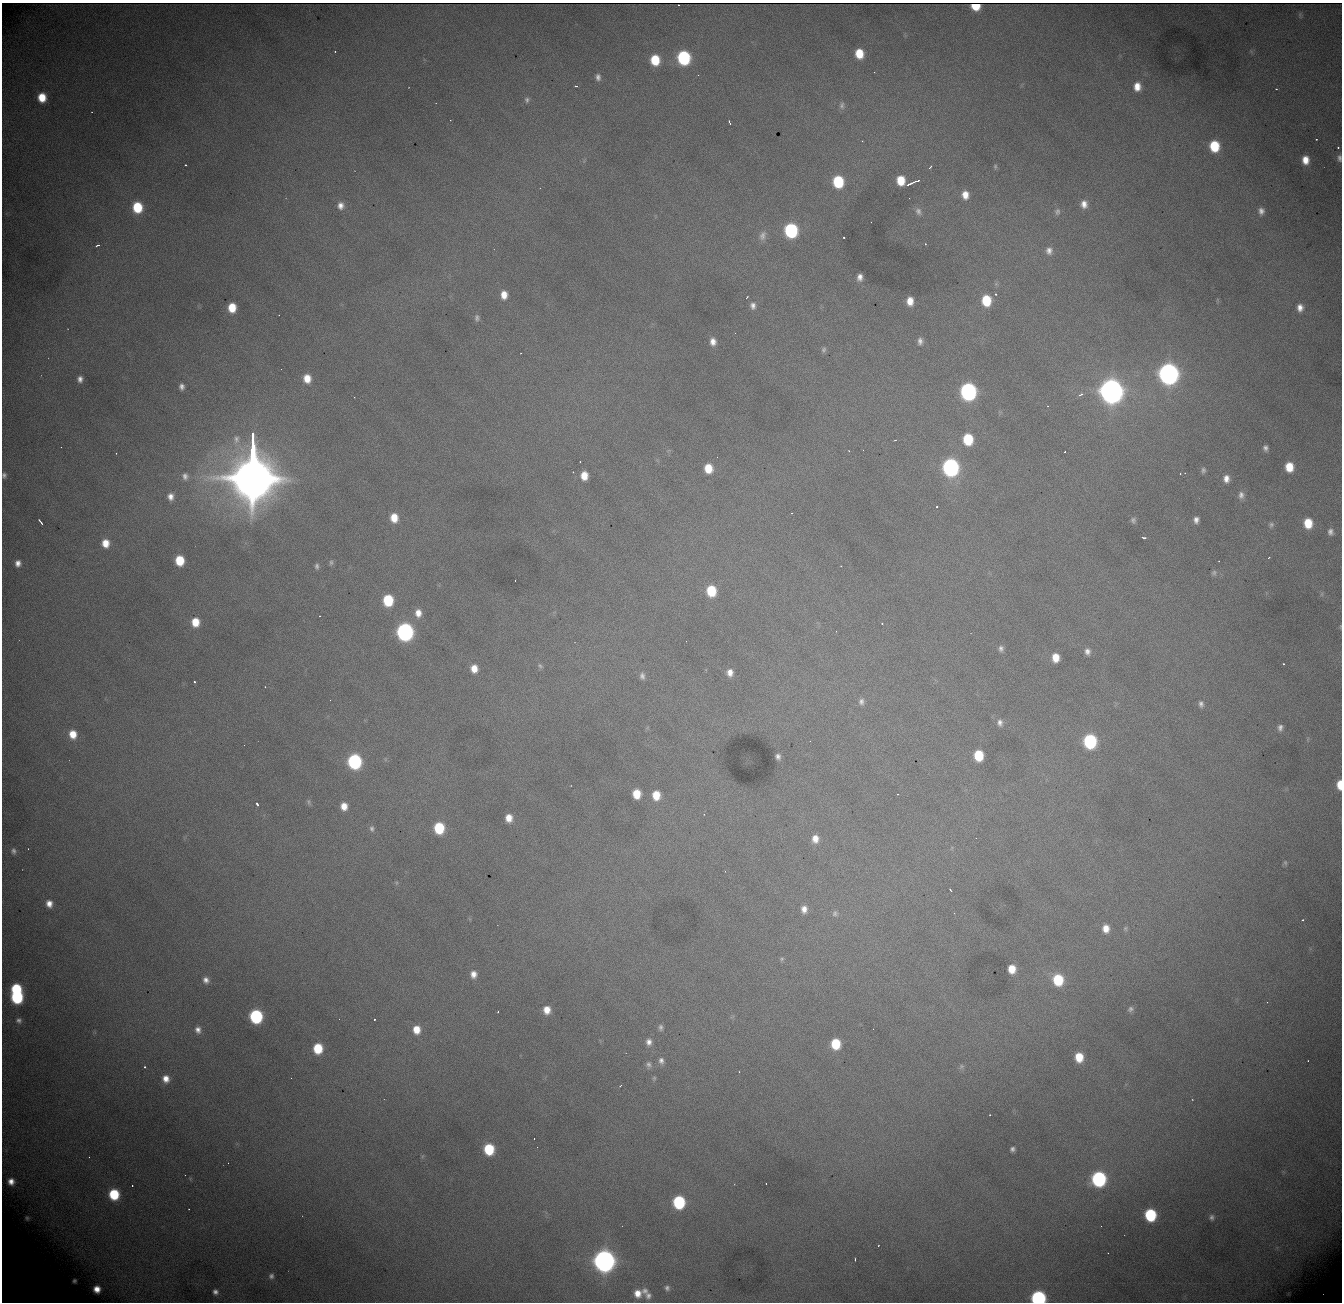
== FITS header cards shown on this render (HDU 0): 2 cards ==
NAXIS1  = 1340
NAXIS2  = 1300

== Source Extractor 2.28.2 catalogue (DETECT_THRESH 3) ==
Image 1340 x 1300 px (HDU 0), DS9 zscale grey, 1 PNG px = 1 image px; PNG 1344 x 1304 px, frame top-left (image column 1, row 1300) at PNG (2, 3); no overlay
Background 1880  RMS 23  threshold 67.7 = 3 sigma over >= 5 px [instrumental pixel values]
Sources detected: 209; all 209 listed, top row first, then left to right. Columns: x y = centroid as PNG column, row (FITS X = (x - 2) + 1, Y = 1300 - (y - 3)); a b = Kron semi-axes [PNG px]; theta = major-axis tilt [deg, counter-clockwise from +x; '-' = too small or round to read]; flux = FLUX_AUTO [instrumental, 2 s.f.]
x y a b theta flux
975 6 7 6 - 3.2e+04
1300 15 9 3 -86 2.3e+03
335 51 3 2 - 9.0e+02
859 53 8 7 - 4.0e+04
684 58 9 8 - 2.2e+05
655 60 8 7 - 5.6e+04
698 75 2 2 - 7.4e+02
598 77 9 7 -82 7.0e+03
576 86 4 2 - 3.2e+03
1137 87 9 7 88 1.9e+04
1276 89 3 2 - 1.3e+03
42 97 8 7 - 3.5e+04
527 100 7 6 - 4.1e+03
842 105 10 7 88 5.4e+03
729 122 4 3 - 4.8e+03
1316 139 2 2 - 1.2e+03
862 141 2 2 - 8.9e+02
1214 146 9 7 -82 6.9e+04
1338 147 3 2 - 4.7e+03
1339 158 9 6 -80 5.8e+03
1305 160 9 7 -85 2.0e+04
185 165 3 2 - 1.4e+03
995 166 6 5 - 2.4e+03
930 167 5 3 - 2.1e+03
901 180 8 7 - 3.7e+04
838 182 9 7 -83 1.0e+05
912 183 16 3 22 1.1e+04
965 195 9 7 -82 1.7e+04
1084 204 10 8 -87 1.3e+04
341 206 10 9 - 1.1e+04
137 207 9 7 -85 7.2e+04
918 211 11 9 -64 8.2e+03
1261 211 8 7 - 8.0e+03
1057 212 9 8 - 5.7e+03
791 230 9 8 - 2.4e+05
762 236 13 8 71 9.3e+03
844 237 3 2 - 1.6e+03
925 244 4 2 - 1.1e+03
97 245 5 2 - 2.4e+03
1049 251 10 9 - 9.9e+03
860 277 7 5 85 8.9e+03
996 294 3 2 - 4.2e+03
504 295 9 7 -84 1.8e+04
747 297 3 2 - 1.4e+03
986 300 10 8 -85 6.1e+04
910 301 8 6 -89 1.9e+04
753 306 9 7 -82 7.8e+03
232 308 8 6 89 3.5e+04
1300 308 9 7 -86 1.2e+04
477 318 10 7 -89 5.5e+03
920 341 10 7 90 7.3e+03
713 342 9 7 -83 1.2e+04
824 350 8 6 76 3.9e+03
521 353 2 2 - 8.7e+02
1168 374 10 9 - 1.4e+06
307 378 8 7 - 2.3e+04
80 379 6 5 - 7.4e+03
182 386 6 5 - 6.3e+03
1111 391 11 9 -82 2.5e+06
968 392 10 8 -85 5.4e+05
1080 395 8 4 26 3.9e+03
1048 406 3 2 - 9.0e+02
236 439 13 9 89 1.2e+04
968 439 9 7 -83 7.5e+04
895 440 3 2 - 1.4e+03
61 447 2 2 - 7.9e+02
1265 448 7 5 -76 5.5e+03
863 450 2 2 - 7.1e+02
116 453 2 2 - 1.1e+03
580 462 3 3 - 1.5e+03
950 467 10 8 -84 5.5e+05
1289 467 8 7 - 3.2e+04
708 468 9 7 -83 3.3e+04
253 469 50 12 -90 2.0e+07
1203 470 7 5 78 4.1e+03
573 472 2 2 - 9.2e+02
1185 473 3 2 - 1.5e+03
4 475 7 6 - 4.4e+03
185 476 10 8 -75 7.7e+03
584 476 8 7 - 2.3e+04
1226 479 9 7 90 1.1e+04
1241 495 10 7 -86 7.8e+03
170 496 9 7 -86 1.1e+04
937 507 3 3 - 3.4e+03
791 513 2 2 - 9.7e+02
394 518 9 7 -84 2.6e+04
1133 520 7 6 - 4.1e+03
1196 520 6 5 - 7.4e+03
40 522 7 2 -53 3.8e+03
1308 523 9 7 -85 3.8e+04
1271 525 7 6 - 3.8e+03
1330 532 9 7 -87 7.1e+03
1144 538 4 2 - 2.8e+03
105 543 9 8 - 2.2e+04
1268 558 3 2 - 2.1e+03
180 560 8 7 - 5.0e+04
331 562 7 5 90 3.3e+03
18 563 6 6 - 8.8e+03
317 566 7 5 -87 3.8e+03
841 566 2 2 - 8.8e+02
1214 573 7 7 - 4.0e+03
515 580 3 2 - 1.7e+03
711 591 9 8 - 6.2e+04
1322 594 7 4 89 2.8e+03
388 600 9 7 -87 8.3e+04
418 613 10 8 -89 1.5e+04
195 622 8 7 - 2.9e+04
882 623 3 2 - 2.8e+03
1340 626 6 3 81 1.6e+03
405 632 9 8 - 6.3e+05
1001 648 7 6 - 5.4e+03
1087 652 8 6 -75 7.4e+03
1055 658 8 6 -88 2.3e+04
1283 664 3 2 - 1.8e+03
540 666 8 5 -37 3.2e+03
474 668 8 7 - 1.9e+04
730 673 9 7 -85 1.2e+04
642 676 10 7 -81 6.4e+03
194 682 3 3 - 3.1e+03
330 700 2 2 - 7.2e+02
861 701 9 7 88 6.7e+03
1201 704 9 6 -82 5.7e+03
1000 723 9 7 -83 7.3e+03
1280 728 8 7 - 6.7e+03
73 734 9 7 -78 2.4e+04
1308 739 6 4 72 2.1e+03
1090 741 9 8 - 2.1e+05
979 755 8 7 - 5.7e+04
778 756 5 4 - 5.1e+03
385 759 6 4 -72 2.0e+03
354 761 9 8 - 2.8e+05
1340 785 8 5 -89 2.5e+04
637 794 8 7 - 3.3e+04
656 795 10 8 -87 3.1e+04
309 802 9 5 -66 3.2e+03
257 804 4 3 - 8.6e+03
344 806 8 6 -86 1.8e+04
704 814 3 3 - 1.8e+03
509 818 7 6 - 1.8e+04
439 828 8 7 - 8.3e+04
372 829 9 6 -81 4.9e+03
815 839 9 8 - 1.5e+04
28 849 2 2 - 9.0e+02
14 851 6 4 -81 4.1e+03
1285 863 7 5 -70 2.8e+03
396 883 6 5 - 2.2e+03
950 890 4 2 - 2.4e+03
49 904 8 7 - 1.3e+04
804 909 9 7 -87 1.1e+04
835 913 8 7 - 4.9e+03
1303 920 3 2 - 1.4e+03
1106 928 9 8 - 1.8e+04
1125 928 7 6 - 2.9e+03
782 959 7 5 49 2.8e+03
1012 969 8 7 - 2.6e+04
473 974 8 7 - 1.2e+04
206 980 8 7 - 8.5e+03
1058 980 10 8 -78 7.3e+04
16 989 7 7 - 8.8e+04
17 997 8 8 - 1.6e+05
1130 1009 9 7 45 5.4e+03
547 1010 8 7 - 2.0e+04
498 1012 2 2 - 1.1e+03
256 1016 9 8 - 2.1e+05
374 1019 3 2 - 2.0e+03
19 1020 8 7 - 5.5e+03
661 1027 7 5 -90 4.1e+03
198 1030 9 7 -74 8.6e+03
416 1030 9 7 -81 2.3e+04
649 1042 8 7 - 8.1e+03
836 1044 8 7 - 5.8e+04
318 1048 8 7 - 5.7e+04
1079 1057 8 7 - 3.4e+04
661 1061 9 7 -80 6.6e+03
649 1065 9 7 -76 5.3e+03
961 1066 8 6 49 3.4e+03
145 1067 3 3 - 3.6e+03
739 1072 3 2 - 7.7e+02
654 1078 6 5 - 2.4e+03
166 1079 9 8 - 1.4e+04
620 1086 4 2 - 1.5e+03
990 1115 2 2 - 1.2e+03
534 1138 2 2 - 1.0e+03
489 1149 8 7 - 8.0e+04
1012 1149 5 5 - 4.8e+03
423 1156 6 4 70 2.1e+03
89 1157 2 2 - 1.0e+03
228 1163 2 2 - 9.9e+02
1099 1179 9 8 - 3.1e+05
11 1181 6 5 - 9.8e+03
766 1183 2 2 - 7.9e+02
132 1186 3 2 - 1.5e+03
114 1194 8 8 - 7.9e+04
679 1202 9 8 - 1.6e+05
1150 1215 9 8 - 1.2e+05
1212 1217 7 5 84 4.1e+03
27 1218 6 5 - 2.5e+03
1101 1226 3 2 - 1.1e+03
855 1259 3 2 - 1.8e+03
604 1261 10 9 - 1.7e+06
271 1276 6 6 - 5.0e+03
74 1281 4 4 - 3.4e+03
667 1288 7 6 - 4.6e+03
97 1289 6 6 - 1.4e+04
645 1291 9 8 - 6.9e+03
215 1292 6 5 - 5.9e+03
638 1293 8 7 - 1.7e+04
648 1296 7 7 - 6.1e+03
1038 1298 8 8 - 3.2e+05
At the frame edge (FLAGS 8, measured only in part): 5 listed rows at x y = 1339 158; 4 475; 1340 626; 1340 785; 1038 1298